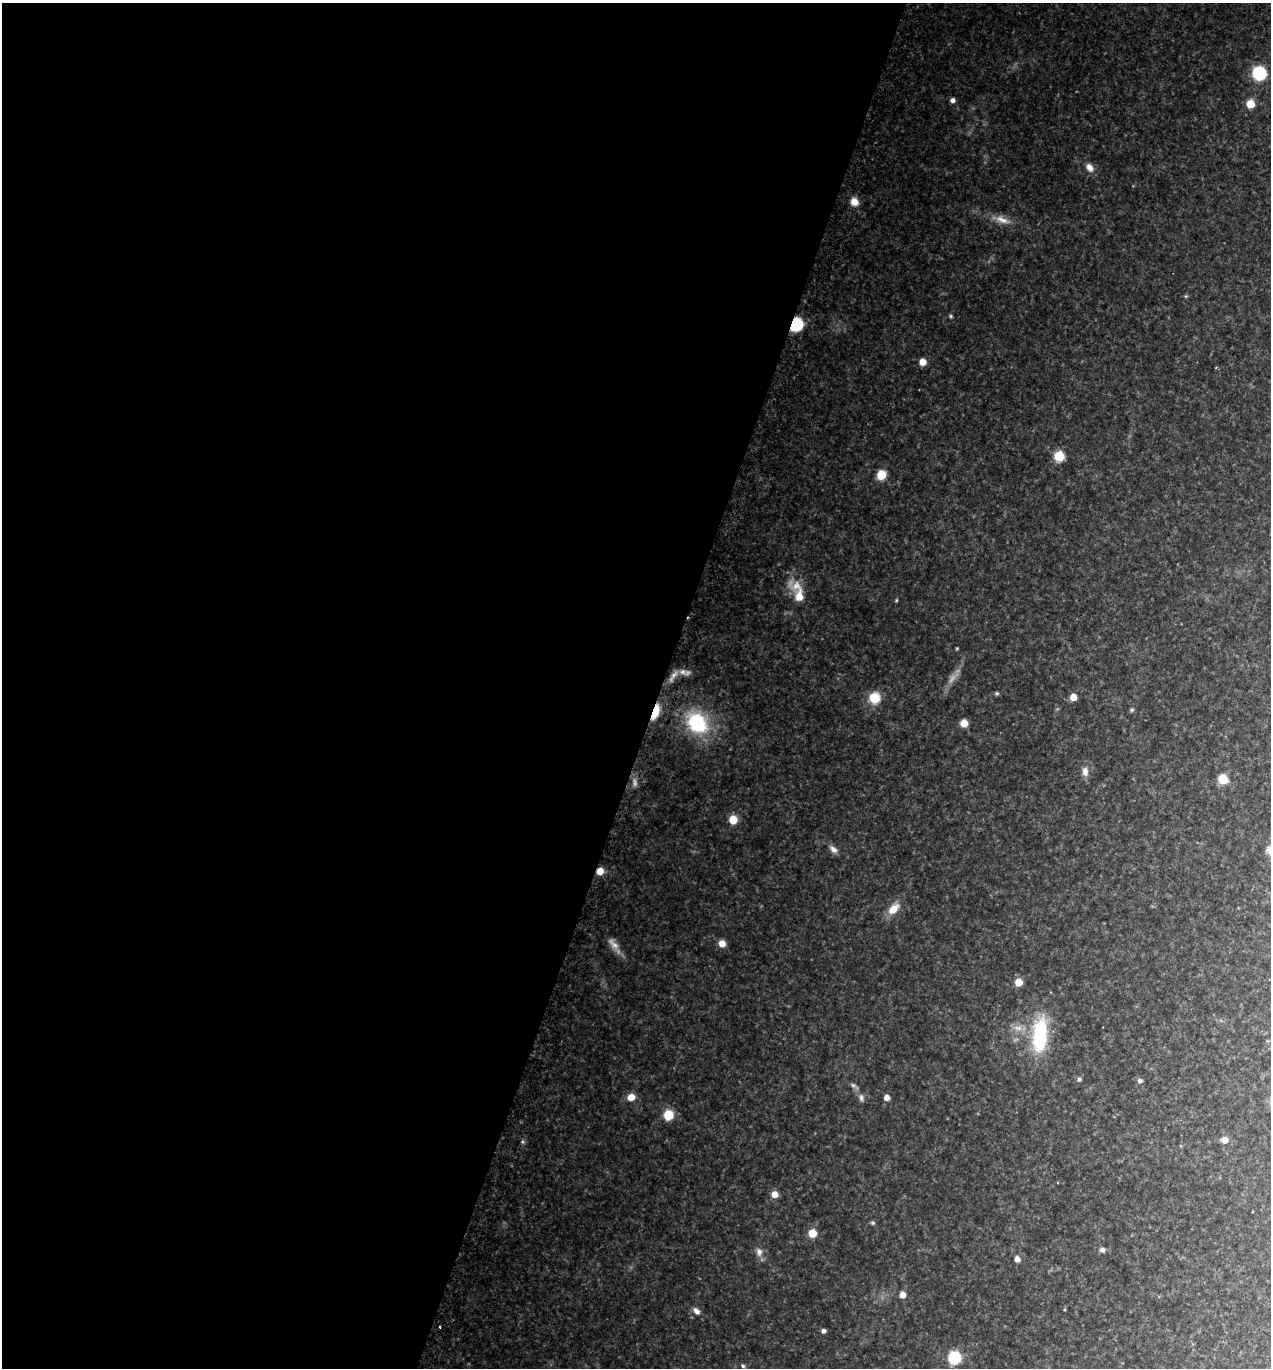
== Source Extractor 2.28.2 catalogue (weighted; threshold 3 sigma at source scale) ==
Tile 5 of 4 x 4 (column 1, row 2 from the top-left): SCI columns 160-1428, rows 2741-4106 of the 5526 x 5482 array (HDU 1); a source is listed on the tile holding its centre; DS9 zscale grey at full resolution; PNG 1273 x 1370 px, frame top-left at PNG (2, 3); no overlay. Shown black and unused: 52% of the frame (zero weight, under 2 of 3 exposures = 3% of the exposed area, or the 3 px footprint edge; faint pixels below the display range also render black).
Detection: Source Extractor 2.28.2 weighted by HDU 2 'WHT'; one run over the whole footprint, this tile lists its part. Background 0.17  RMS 0.014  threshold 0.064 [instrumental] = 3 sigma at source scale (4.5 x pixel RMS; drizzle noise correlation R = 1.50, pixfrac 1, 0.05/0.05 arcsec/px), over >= 5 px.
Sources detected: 58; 2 too faint to see at this stretch — not listed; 1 inside a brighter listed object's ellipse — not listed separately; the other 55 listed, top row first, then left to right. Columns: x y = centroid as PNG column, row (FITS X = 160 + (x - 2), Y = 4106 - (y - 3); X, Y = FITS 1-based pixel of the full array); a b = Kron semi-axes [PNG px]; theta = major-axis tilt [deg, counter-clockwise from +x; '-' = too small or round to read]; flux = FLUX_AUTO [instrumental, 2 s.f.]
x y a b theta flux
1259 73 8 8 - 120
952 100 5 5 - 6
1250 104 5 5 - 41
1090 167 11 8 -52 10
854 202 9 8 - 14
1002 220 23 10 -20 18
1186 296 5 5 - 1.8
951 316 6 4 -28 2.2
796 324 7 6 - 150
922 362 6 5 - 17
1059 456 6 6 - 63
881 475 6 6 - 43
796 586 24 14 -16 23
896 600 5 4 - 1.7
957 648 4 3 - 1.5
683 672 9 7 -18 7.6
673 676 18 5 54 8.9
997 693 5 4 - 2.2
1073 697 5 5 - 19
874 698 9 9 - 41
1132 710 6 5 - 2.2
655 712 15 6 69 31
697 723 28 22 -46 100
964 723 6 6 - 18
1085 772 13 8 -90 10
1223 779 6 6 - 46
733 819 6 6 - 29
833 849 11 7 -44 7.8
600 871 6 6 - 18
893 909 16 9 44 20
722 943 6 6 - 16
613 944 22 9 -50 14
1019 982 6 6 - 18
1018 1028 14 7 -4 11
1040 1035 40 16 85 110
1079 1079 6 5 - 3.3
1140 1081 6 6 - 4
854 1085 12 5 -33 4.1
631 1097 7 7 - 16
861 1098 9 7 -80 5.4
887 1098 5 5 - 8.7
668 1115 6 6 - 51
1225 1140 6 6 - 13
775 1194 6 6 - 17
873 1223 7 5 1 2.5
812 1233 5 5 - 42
1102 1250 8 6 12 4.5
759 1252 11 8 -71 8.6
1017 1259 6 6 - 7.5
902 1295 6 6 - 11
696 1311 11 7 -37 7.2
440 1327 2 2 - 1.7
823 1331 5 5 - 4.5
954 1358 7 6 - 140
743 1366 7 5 -45 2.8
Overlapping masked pixels (flux is a lower limit): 3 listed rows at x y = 796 324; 655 712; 600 871